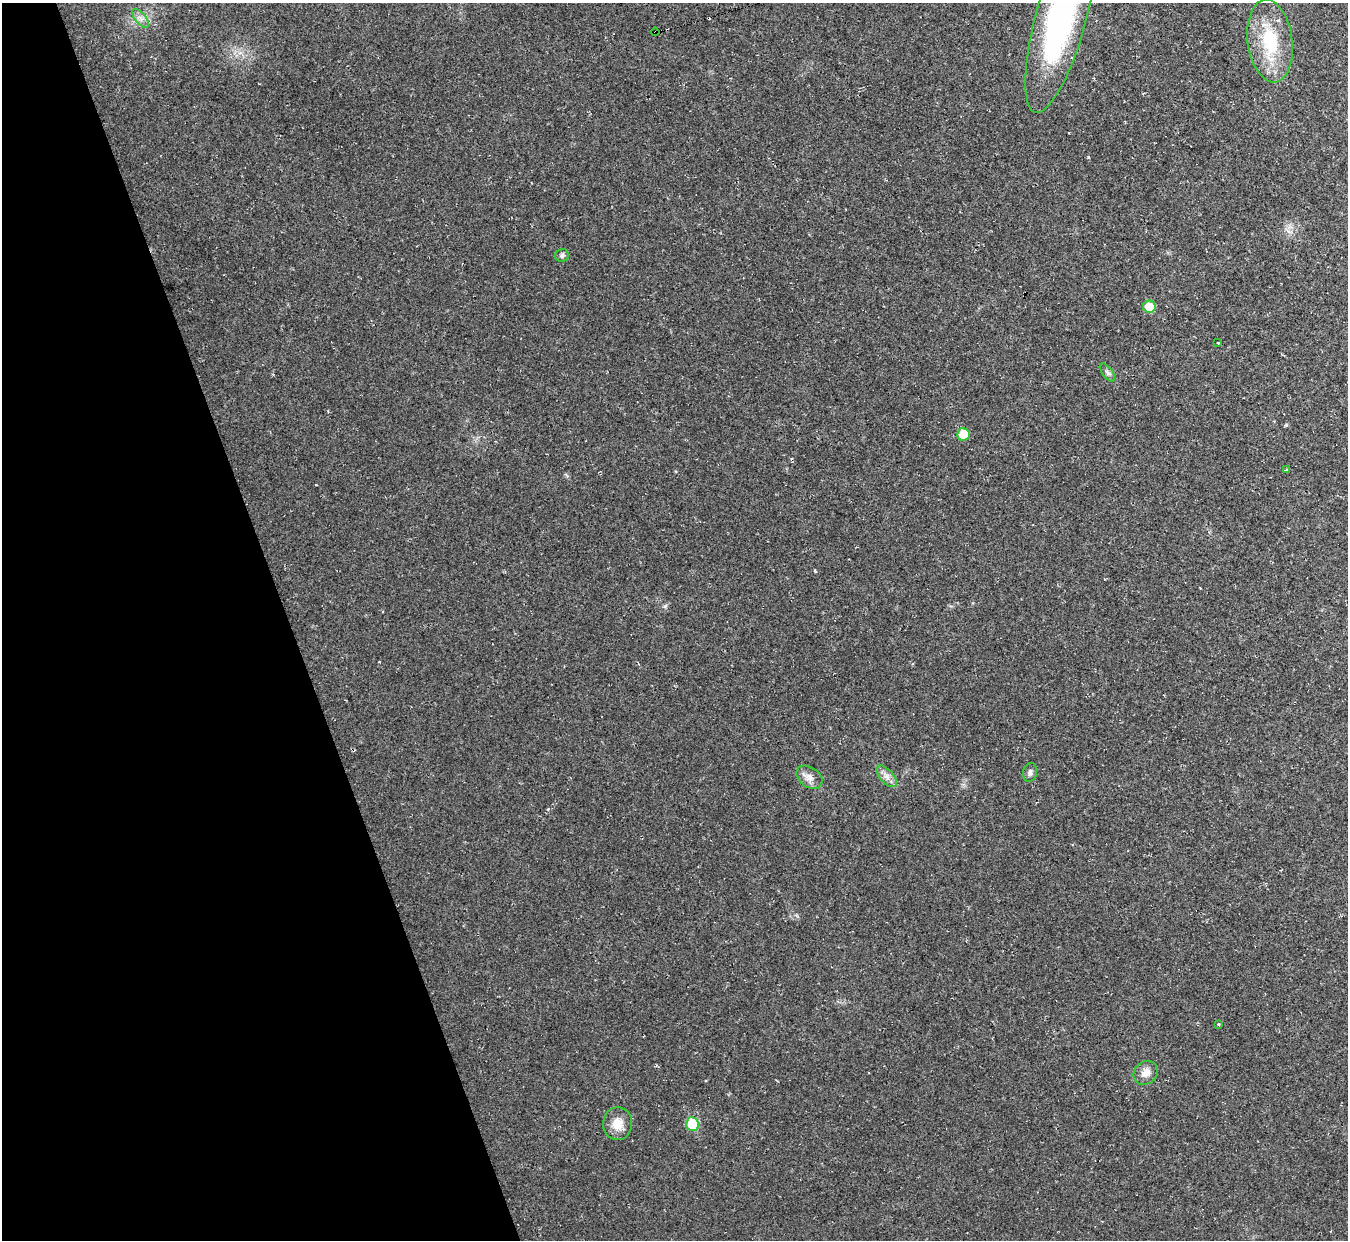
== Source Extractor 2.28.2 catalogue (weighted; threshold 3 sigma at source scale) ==
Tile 5 of 4 x 4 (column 1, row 2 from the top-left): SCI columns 1-1346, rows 2620-3857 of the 5384 x 5367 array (HDU 1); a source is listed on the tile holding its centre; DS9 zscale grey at full resolution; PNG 1350 x 1242 px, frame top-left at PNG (2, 3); each listed source drawn as its Kron ellipse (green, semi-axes under 4 px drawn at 4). Shown black and unused: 21% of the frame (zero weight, under 2 of 3 exposures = <1% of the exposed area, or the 3 px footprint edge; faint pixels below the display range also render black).
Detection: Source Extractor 2.28.2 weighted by HDU 2 'WHT'; one run over the whole footprint, this tile lists its part. Background 0.0236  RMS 0.0063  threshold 0.0283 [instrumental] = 3 sigma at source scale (4.5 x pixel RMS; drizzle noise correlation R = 1.50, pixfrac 1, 0.05/0.05 arcsec/px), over >= 5 px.
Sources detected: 20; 3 cosmic-ray / hot-pixel residue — neither listed nor drawn; the other 17 listed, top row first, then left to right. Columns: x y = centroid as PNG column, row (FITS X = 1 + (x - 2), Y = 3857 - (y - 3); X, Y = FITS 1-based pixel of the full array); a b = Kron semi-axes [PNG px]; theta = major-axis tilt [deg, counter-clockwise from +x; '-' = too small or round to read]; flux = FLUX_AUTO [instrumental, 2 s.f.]
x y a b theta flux
141 18 11 5 -51 2.8
1061 18 98 25 75 160
655 32 4 3 - 44
1270 41 42 22 -83 36
562 255 7 6 - 1.5
1149 307 6 6 - 13
1218 343 3 2 - 1.1
1107 372 11 5 -53 1.9
963 434 6 6 - 14
1287 470 3 3 - 1.4
1030 772 9 7 81 2.1
887 776 13 6 -48 3.6
809 777 14 10 -35 4.6
1218 1024 3 3 - 1.5
1146 1073 13 11 42 5.3
617 1124 16 14 87 8.5
692 1124 7 6 - 22
Overlapping masked pixels (flux is a lower limit): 1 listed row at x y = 655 32
Isophote crosses this tile's border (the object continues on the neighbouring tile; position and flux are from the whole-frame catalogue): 1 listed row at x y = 1061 18
Unlisted compact peaks at least as high as the median listed source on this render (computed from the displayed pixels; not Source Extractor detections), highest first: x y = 1088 157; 665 606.